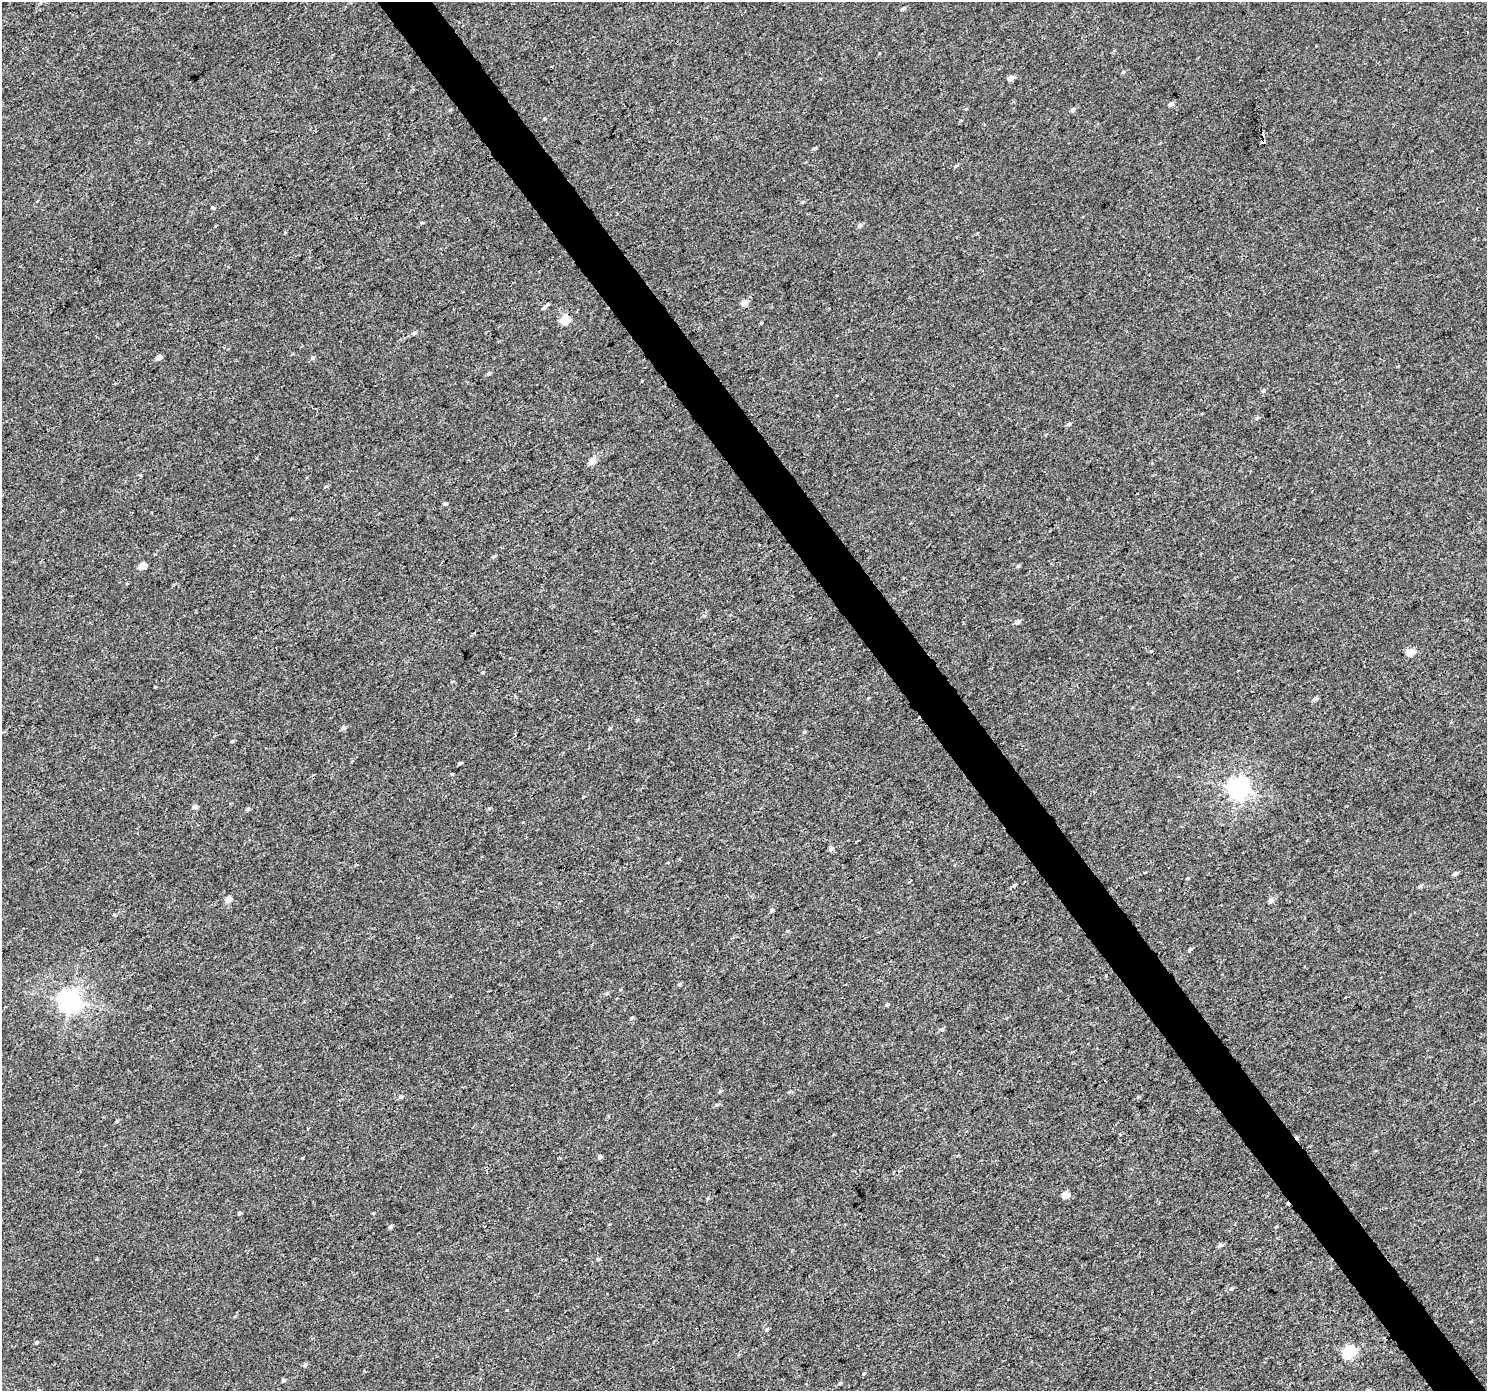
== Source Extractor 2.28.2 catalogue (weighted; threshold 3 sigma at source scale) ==
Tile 6 of 4 x 4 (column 2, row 2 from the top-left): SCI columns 1492-2976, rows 2968-4356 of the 5946 x 5873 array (HDU 1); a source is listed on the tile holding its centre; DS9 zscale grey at full resolution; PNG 1489 x 1393 px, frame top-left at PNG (2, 2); no overlay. Shown black and unused: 4% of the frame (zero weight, under 3 of 4 exposures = <1% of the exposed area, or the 3 px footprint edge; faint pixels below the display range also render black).
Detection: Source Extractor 2.28.2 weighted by HDU 2 'WHT'; one run over the whole footprint, this tile lists its part. Background 0.00143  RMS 0.0018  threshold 0.00791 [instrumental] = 3 sigma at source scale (4.5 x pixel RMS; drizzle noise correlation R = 1.50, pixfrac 1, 0.0396/0.0396 arcsec/px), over >= 5 px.
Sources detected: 82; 3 cosmic-ray / hot-pixel residue — not listed; the other 79 listed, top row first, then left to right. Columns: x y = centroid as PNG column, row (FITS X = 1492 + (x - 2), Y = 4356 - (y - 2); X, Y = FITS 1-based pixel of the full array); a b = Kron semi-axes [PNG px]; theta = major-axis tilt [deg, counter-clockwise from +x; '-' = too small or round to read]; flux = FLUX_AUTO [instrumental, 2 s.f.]
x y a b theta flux
903 9 6 4 27 0.36
1123 72 4 4 - 0.26
1011 78 5 4 - 1.2
1171 104 6 5 - 0.56
1073 110 6 5 - 0.42
1263 142 4 3 - 3.2
815 148 5 4 - 0.26
956 166 5 3 - 0.21
803 201 5 3 - 0.22
213 208 3 3 - 1.3
422 223 5 3 - 0.15
859 225 6 5 - 0.45
744 303 5 5 - 1.5
543 308 8 5 36 0.47
565 320 5 5 - 7.4
414 333 6 4 11 0.36
159 357 5 5 - 0.9
313 358 6 5 - 0.31
489 373 6 4 18 0.3
1263 391 6 5 - 0.34
1257 418 5 4 - 0.22
1069 424 5 4 - 0.36
592 461 5 5 - 2
445 504 5 4 - 0.26
494 556 6 3 19 0.21
142 566 6 4 9 2.1
1018 566 4 4 - 0.25
1018 622 6 4 32 0.68
1410 652 5 5 - 3.6
482 672 5 3 - 0.16
1315 699 6 5 - 0.45
343 728 6 5 - 0.41
610 728 5 3 - 0.18
804 732 5 3 - 0.18
515 735 3 2 - 0.15
232 741 6 3 18 0.17
460 763 4 3 - 0.32
452 774 4 3 - 0.16
1238 788 7 7 - 110
194 807 6 5 - 0.66
489 808 5 4 - 0.21
247 809 6 4 32 0.3
830 849 7 5 -10 0.32
1455 874 5 4 - 0.47
1188 878 4 4 - 0.18
1014 885 5 4 - 0.29
1420 886 6 4 16 0.35
228 900 5 5 - 1.4
1271 900 5 5 - 0.86
772 910 5 4 - 0.3
114 914 5 3 - 0.17
1190 949 5 4 - 0.33
679 984 6 5 - 0.22
607 993 5 3 - 0.22
70 1001 7 7 - 130
887 1004 5 4 - 0.26
631 1018 5 5 - 0.23
942 1029 6 5 - 0.4
720 1091 5 4 - 0.23
401 1097 6 4 4 0.35
717 1105 7 4 19 0.29
117 1121 5 4 - 0.22
599 1157 5 4 - 0.53
302 1158 5 3 - 0.14
1066 1195 7 6 - 1.2
239 1213 4 3 - 0.32
373 1213 4 3 - 0.15
390 1227 5 4 - 0.33
1276 1227 5 3 - 0.15
1220 1245 6 4 24 0.45
598 1259 5 4 - 0.27
1231 1289 5 4 - 0.29
766 1330 6 5 - 0.33
36 1342 5 4 - 0.22
1350 1352 6 5 - 24
305 1365 6 4 65 0.29
863 1374 5 3 - 0.16
283 1381 5 4 - 0.3
840 1383 4 4 - 0.22
Overlapping masked pixels (flux is a lower limit): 1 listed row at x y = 1263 142